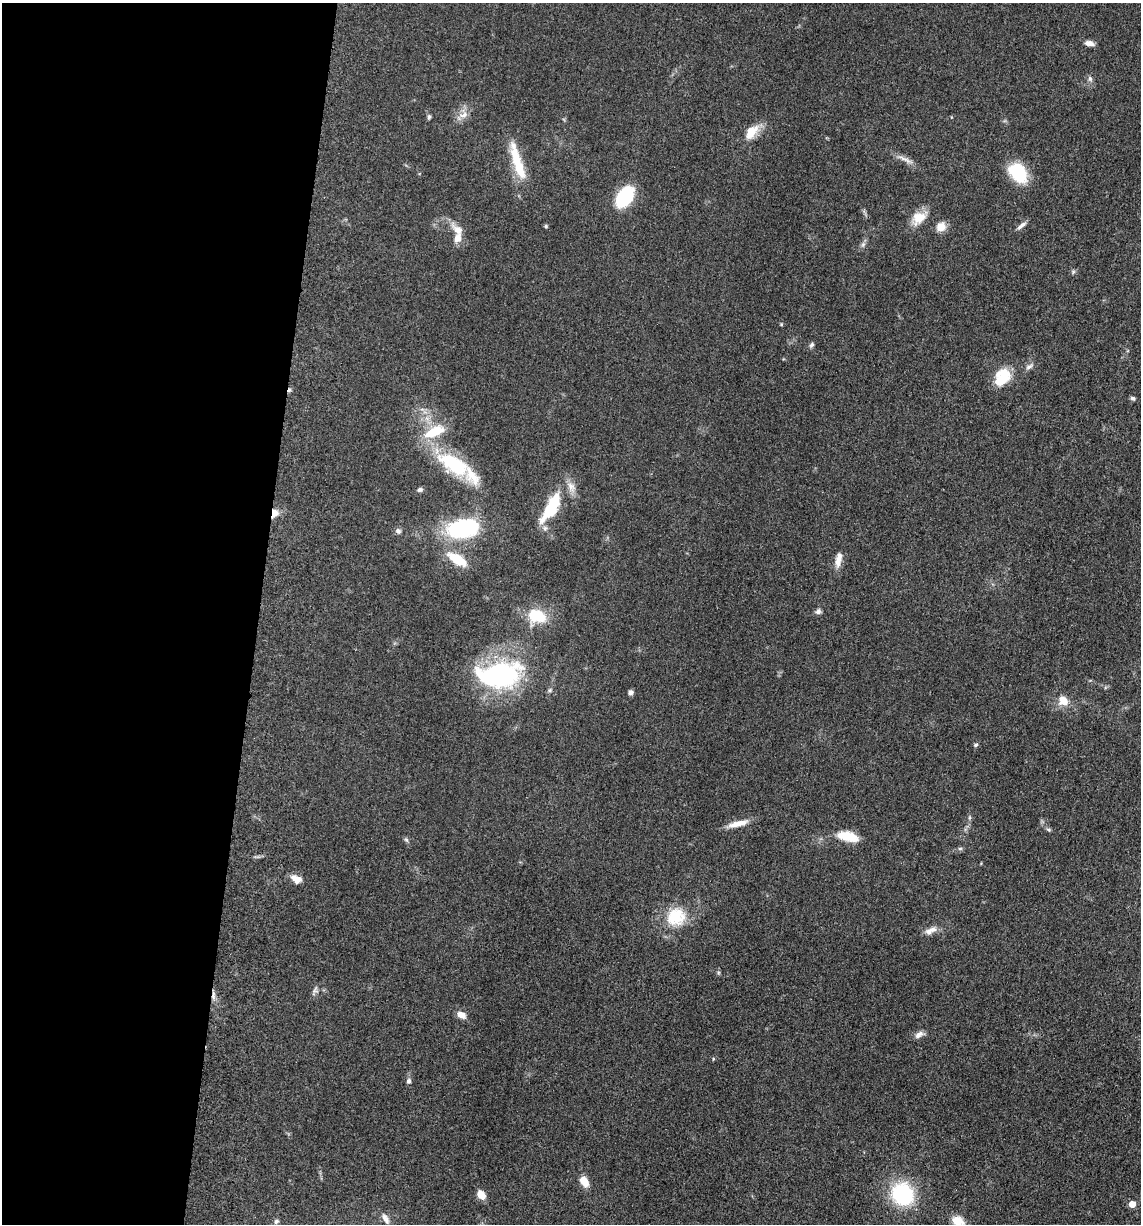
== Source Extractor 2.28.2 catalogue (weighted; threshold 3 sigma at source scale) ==
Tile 5 of 4 x 4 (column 1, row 2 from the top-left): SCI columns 247-1385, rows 2465-3686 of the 4980 x 4922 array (HDU 1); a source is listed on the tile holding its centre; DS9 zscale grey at full resolution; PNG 1143 x 1226 px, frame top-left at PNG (2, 3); no overlay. Shown black and unused: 23% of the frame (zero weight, under 3 of 5 exposures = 4% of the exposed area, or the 3 px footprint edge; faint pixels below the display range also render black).
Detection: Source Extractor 2.28.2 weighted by HDU 2 'WHT'; one run over the whole footprint, this tile lists its part. Background 0.0564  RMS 0.0058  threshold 0.0261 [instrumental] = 3 sigma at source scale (4.5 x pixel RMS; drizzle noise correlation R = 1.50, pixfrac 1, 0.05/0.05 arcsec/px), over >= 5 px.
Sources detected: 63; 2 cosmic-ray / hot-pixel residue — not listed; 3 inside a brighter listed object's ellipse — not listed separately; the other 58 listed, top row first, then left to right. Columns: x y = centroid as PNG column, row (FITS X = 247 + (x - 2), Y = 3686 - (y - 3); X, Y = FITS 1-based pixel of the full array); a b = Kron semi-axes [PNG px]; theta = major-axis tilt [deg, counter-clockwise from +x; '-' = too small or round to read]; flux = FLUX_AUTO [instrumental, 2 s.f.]
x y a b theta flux
1089 43 11 6 -12 3.1
1090 79 7 6 - 1.7
463 115 14 7 19 4
429 117 7 5 88 1.1
751 132 22 12 49 9.6
905 159 25 5 -25 4
517 162 48 10 -72 21
1018 173 22 15 -49 27
624 197 20 12 56 36
919 218 20 13 40 10
1022 225 15 5 38 2.3
546 226 5 4 - 0.76
941 227 12 11 - 5.3
458 230 18 10 -42 6.5
863 244 7 6 - 1.5
1073 272 7 4 72 0.83
781 324 5 3 - 0.57
811 345 8 5 61 1.3
1029 367 12 5 29 2.1
1002 377 23 16 56 16
1133 398 6 5 - 1.2
434 432 25 11 24 18
454 464 47 21 -33 41
420 490 7 6 - 1.5
551 507 38 13 59 30
274 513 9 7 75 5.7
462 528 28 16 10 64
398 531 8 7 - 1.6
457 559 17 8 -32 19
838 559 19 7 80 5.4
818 611 7 7 - 1.7
537 616 22 14 -19 18
500 675 18 11 7 240
550 690 6 5 - 1.1
630 692 6 5 - 1.8
1063 701 13 11 -46 7.1
976 745 6 5 - 0.95
969 818 6 4 71 0.84
738 823 27 7 14 6.7
1049 830 7 4 -31 0.99
848 836 22 10 -15 13
406 840 7 5 -52 1.1
960 848 6 4 0 0.96
296 879 13 8 -27 4.7
676 917 26 23 30 22
930 931 18 8 28 4.2
315 990 11 7 66 1.9
461 1015 10 7 -25 5
919 1034 13 7 29 3
713 1059 5 3 - 0.55
408 1081 7 6 - 1.6
584 1181 11 7 -58 8.3
902 1194 17 15 -58 62
481 1195 9 7 -55 6.4
1132 1204 5 5 - 6
386 1218 14 7 -60 3.4
276 1221 7 6 - 1.4
958 1221 17 11 -32 7.4
Overlapping masked pixels (flux is a lower limit): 1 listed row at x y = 274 513
Isophote crosses this tile's border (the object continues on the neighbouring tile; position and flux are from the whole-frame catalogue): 1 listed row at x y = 958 1221